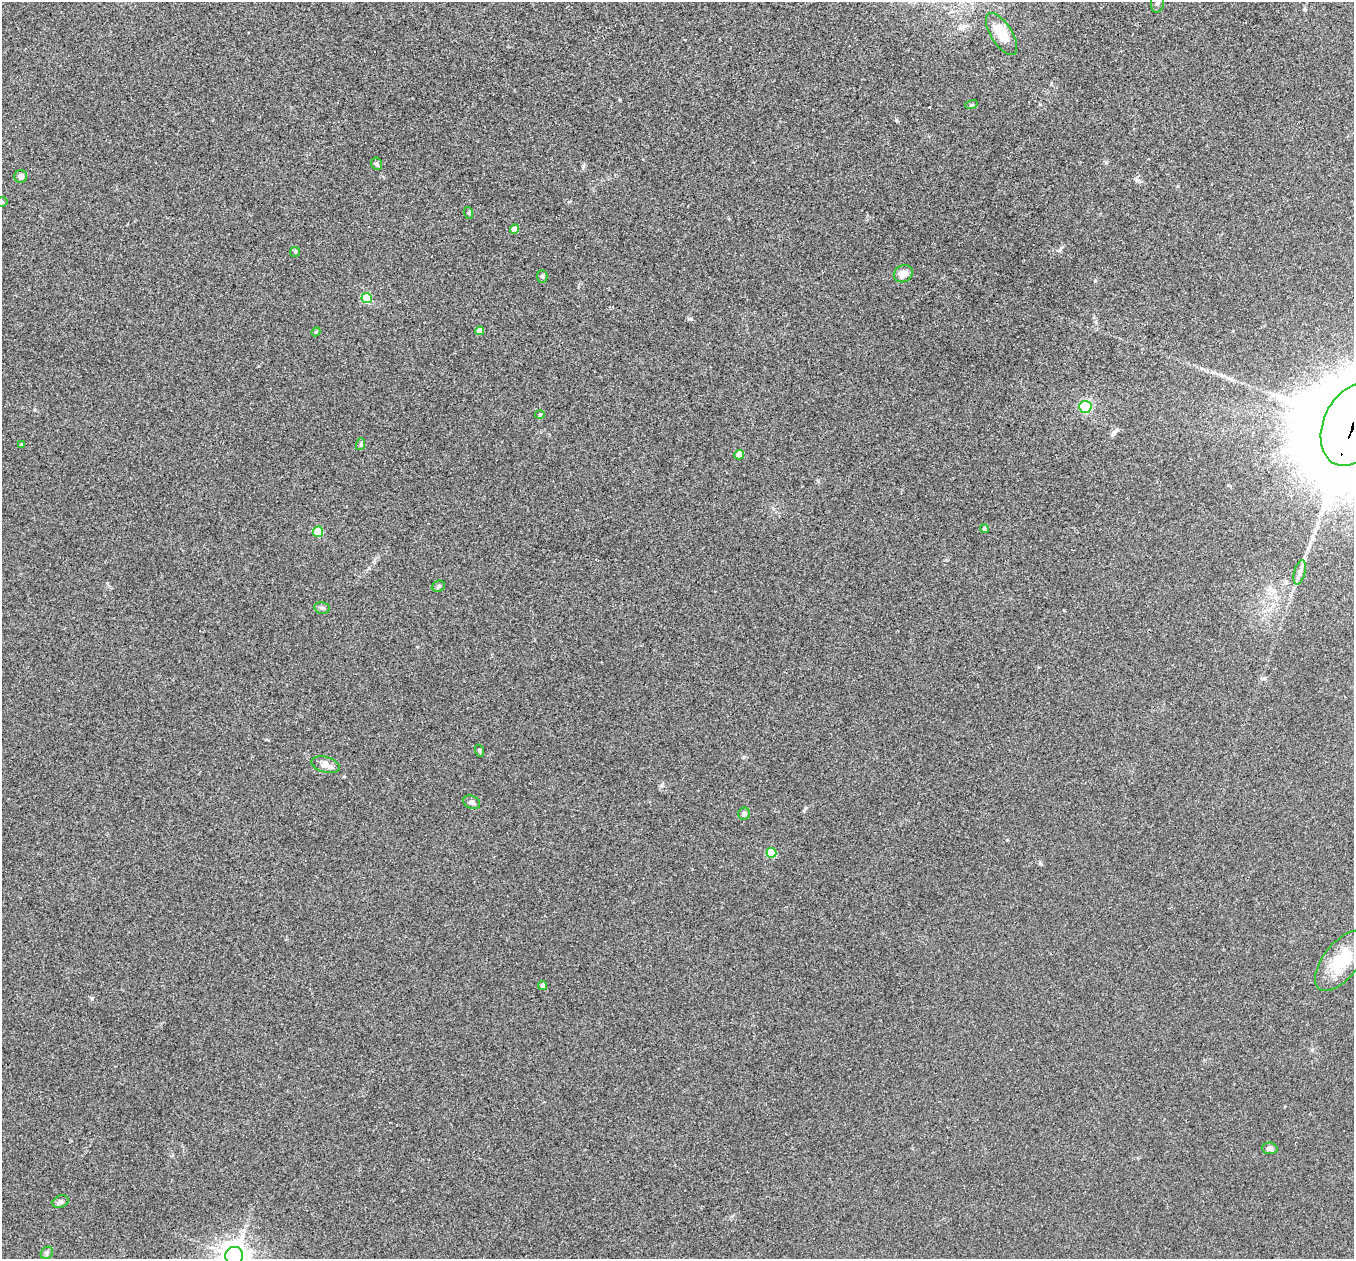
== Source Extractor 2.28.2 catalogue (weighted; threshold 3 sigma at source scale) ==
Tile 10 of 4 x 4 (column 2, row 3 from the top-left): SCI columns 1360-2711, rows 1402-2658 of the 5427 x 5441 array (HDU 1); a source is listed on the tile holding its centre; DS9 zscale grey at full resolution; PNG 1356 x 1261 px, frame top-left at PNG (2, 2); each listed source drawn as its Kron ellipse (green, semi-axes under 4 px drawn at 4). Shown black and unused: <1% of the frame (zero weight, under 2 of 3 exposures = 1% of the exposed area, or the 3 px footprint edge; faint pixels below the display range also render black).
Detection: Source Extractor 2.28.2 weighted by HDU 2 'WHT'; one run over the whole footprint, this tile lists its part. Background 0.104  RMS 0.015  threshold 0.0661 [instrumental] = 3 sigma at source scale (4.5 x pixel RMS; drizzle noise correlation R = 1.50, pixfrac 1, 0.05/0.05 arcsec/px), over >= 5 px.
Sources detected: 36; all 36 listed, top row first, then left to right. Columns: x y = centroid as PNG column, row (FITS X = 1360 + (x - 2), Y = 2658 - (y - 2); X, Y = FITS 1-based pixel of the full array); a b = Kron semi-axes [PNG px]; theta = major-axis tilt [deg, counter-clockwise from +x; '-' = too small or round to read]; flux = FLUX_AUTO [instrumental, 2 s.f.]
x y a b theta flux
1157 3 10 6 83 4.9
1002 34 24 10 -58 31
971 105 6 4 17 1.7
377 164 6 5 - 2.9
21 176 6 6 - 6.3
2 202 6 4 13 2.3
469 213 6 4 -72 1.9
514 229 4 4 - 12
295 252 5 5 - 1.8
903 274 10 8 30 11
542 276 6 5 - 2.2
367 298 5 5 - 76
480 331 4 4 - 14
316 332 4 4 - 1.8
1085 407 6 6 - 72
540 415 5 3 - 1.4
1353 425 43 30 64 45000
361 444 6 4 72 1.8
21 445 3 3 - 2.3
739 455 4 4 - 17
984 529 4 4 - 3.1
318 532 5 5 - 50
1300 572 12 5 76 6.1
438 586 7 5 22 2.7
322 608 8 5 -9 3.6
480 751 6 3 -71 1.8
325 765 14 8 -16 11
472 802 9 6 -22 5.3
744 814 6 6 - 4.6
771 853 5 5 - 57
1341 961 36 17 51 63
542 986 4 4 - 4
1270 1148 8 5 -8 4.6
60 1202 8 6 22 4.7
47 1253 7 5 48 3.2
234 1256 9 9 - 1300
Overlapping masked pixels (flux is a lower limit): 1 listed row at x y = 1353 425
Isophote crosses this tile's border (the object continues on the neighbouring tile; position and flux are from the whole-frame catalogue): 4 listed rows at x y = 1157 3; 2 202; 1353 425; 234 1256
Unlisted compact peaks at least as high as the median listed source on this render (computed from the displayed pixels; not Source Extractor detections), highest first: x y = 92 999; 691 319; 896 120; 583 166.